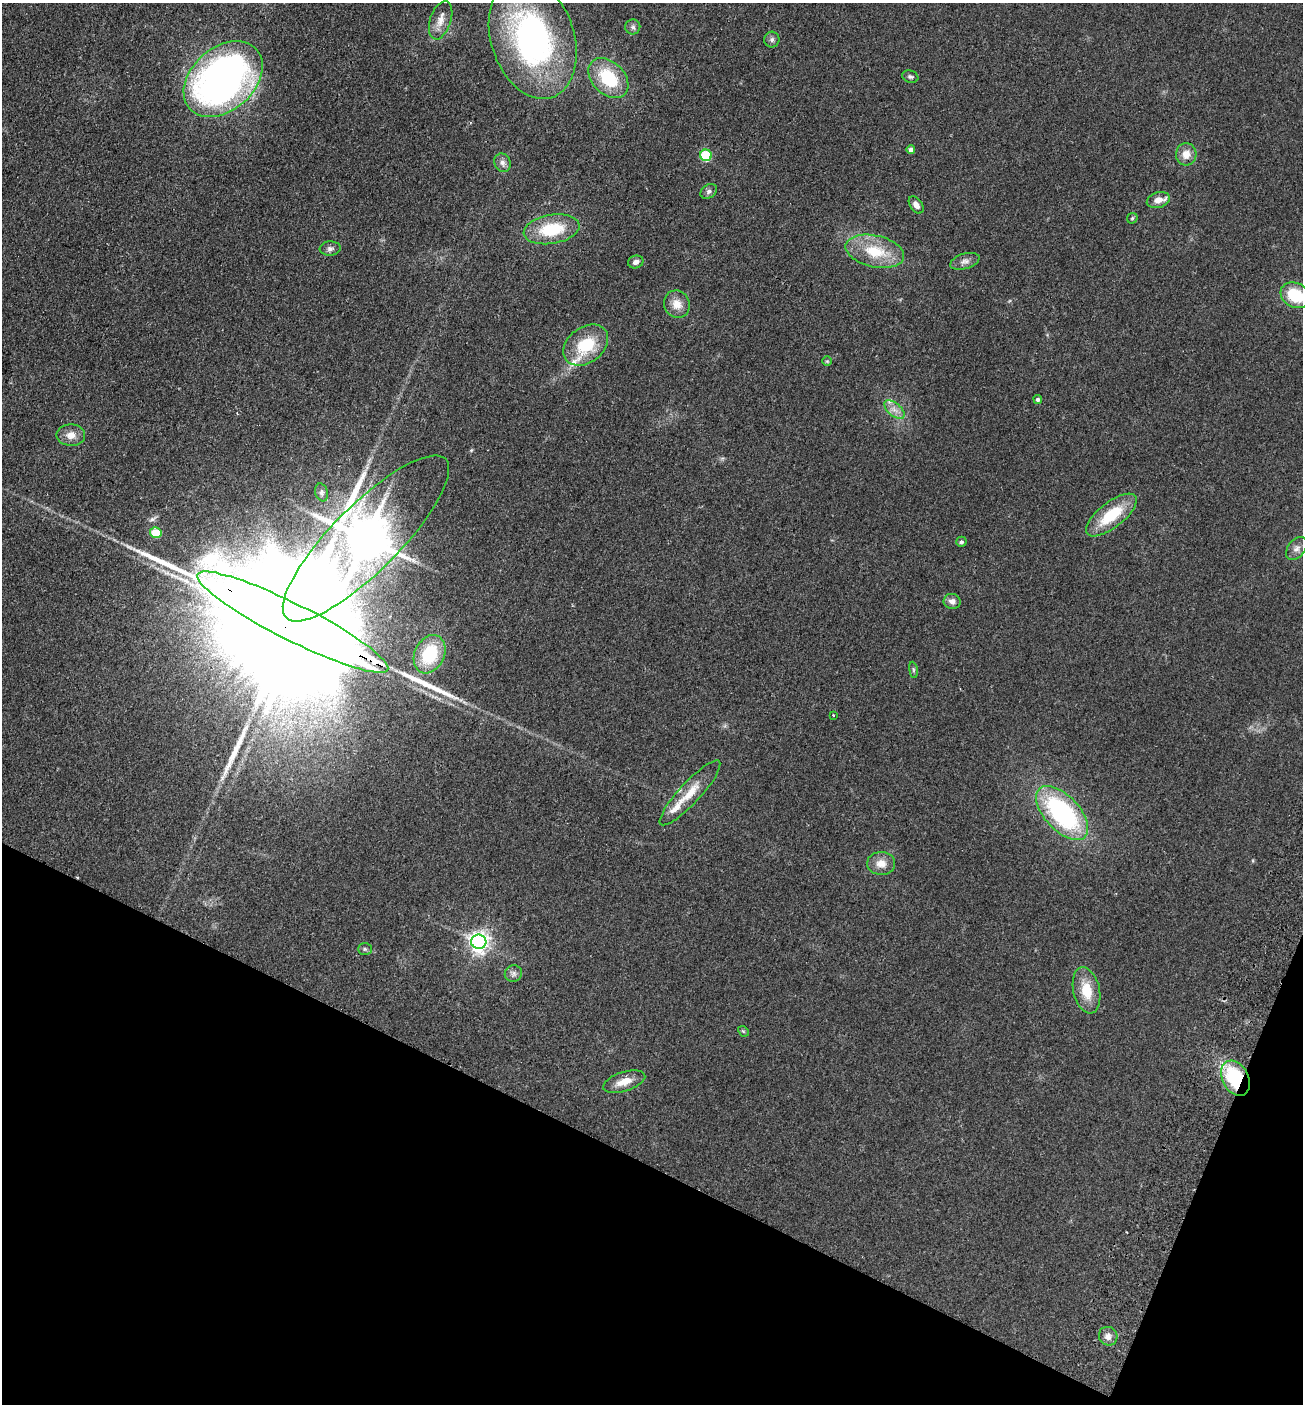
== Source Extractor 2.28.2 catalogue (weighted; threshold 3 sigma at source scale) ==
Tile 15 of 4 x 4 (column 3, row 4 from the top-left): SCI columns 2798-4098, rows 28-1429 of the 5727 x 5663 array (HDU 1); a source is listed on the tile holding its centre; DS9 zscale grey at full resolution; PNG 1305 x 1406 px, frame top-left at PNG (2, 3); each listed source drawn as its Kron ellipse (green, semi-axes under 4 px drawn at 4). Shown black and unused: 20% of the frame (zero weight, under 2 of 3 exposures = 3% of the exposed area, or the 3 px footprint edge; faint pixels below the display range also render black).
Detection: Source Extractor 2.28.2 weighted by HDU 2 'WHT'; one run over the whole footprint, this tile lists its part. Background 0.111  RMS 0.0093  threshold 0.042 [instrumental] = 3 sigma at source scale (4.5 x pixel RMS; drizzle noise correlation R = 1.50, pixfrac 1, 0.05/0.05 arcsec/px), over >= 5 px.
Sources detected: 57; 2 inside a brighter object's white glare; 2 long thin detections or spike segments (spike, bleed or trail) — neither listed nor drawn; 4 inside a brighter listed object's ellipse — not listed separately; the other 49 listed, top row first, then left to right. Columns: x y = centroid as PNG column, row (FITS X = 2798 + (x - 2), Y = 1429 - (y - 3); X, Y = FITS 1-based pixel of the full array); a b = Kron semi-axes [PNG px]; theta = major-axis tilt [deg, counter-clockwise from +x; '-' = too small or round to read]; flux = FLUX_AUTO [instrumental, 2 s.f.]
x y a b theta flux
441 20 20 10 71 9.5
633 27 7 7 - 2.6
533 38 62 41 -72 240
772 40 8 7 - 2.7
910 77 8 6 -18 2.2
608 78 23 16 -46 45
223 79 45 31 41 460
911 150 4 4 - 4.5
1186 154 11 10 - 9.3
706 155 6 5 - 57
502 163 9 8 - 4
709 191 9 6 33 2.9
1158 200 12 8 16 7.7
916 205 9 6 -54 4.5
1132 218 6 4 45 1.2
552 229 28 14 9 42
330 248 10 7 5 3.4
875 251 30 16 -12 34
965 261 15 7 16 4.7
636 262 8 6 17 3.7
1295 295 15 12 -29 35
677 304 14 12 -64 11
586 345 25 17 37 38
827 361 5 5 - 1.3
1038 399 4 4 - 2.2
894 410 12 6 -41 5.7
71 435 14 10 -1 8.5
322 492 9 6 -74 2.7
1111 515 31 12 38 38
156 533 6 5 - 29
366 538 112 33 45 5100
961 542 5 5 - 2.4
1296 549 13 8 52 4.9
952 601 8 7 - 4.8
293 622 106 18 -27 110000
430 654 20 14 64 45
913 670 8 4 -82 1.5
833 715 4 2 - 0.71
690 793 43 10 47 20
1062 813 33 17 -47 150
881 863 14 11 -2 9.9
479 942 7 7 - 550
365 949 7 5 -2 1.9
513 973 9 8 - 3.5
1086 990 23 13 -78 22
743 1031 6 4 -43 1.3
1235 1078 18 13 -62 65
624 1082 22 9 18 12
1108 1336 9 9 - 4.7
Overlapping masked pixels (flux is a lower limit): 3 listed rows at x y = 366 538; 293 622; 1235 1078
Isophote crosses this tile's border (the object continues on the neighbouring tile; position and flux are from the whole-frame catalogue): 1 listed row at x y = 1295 295